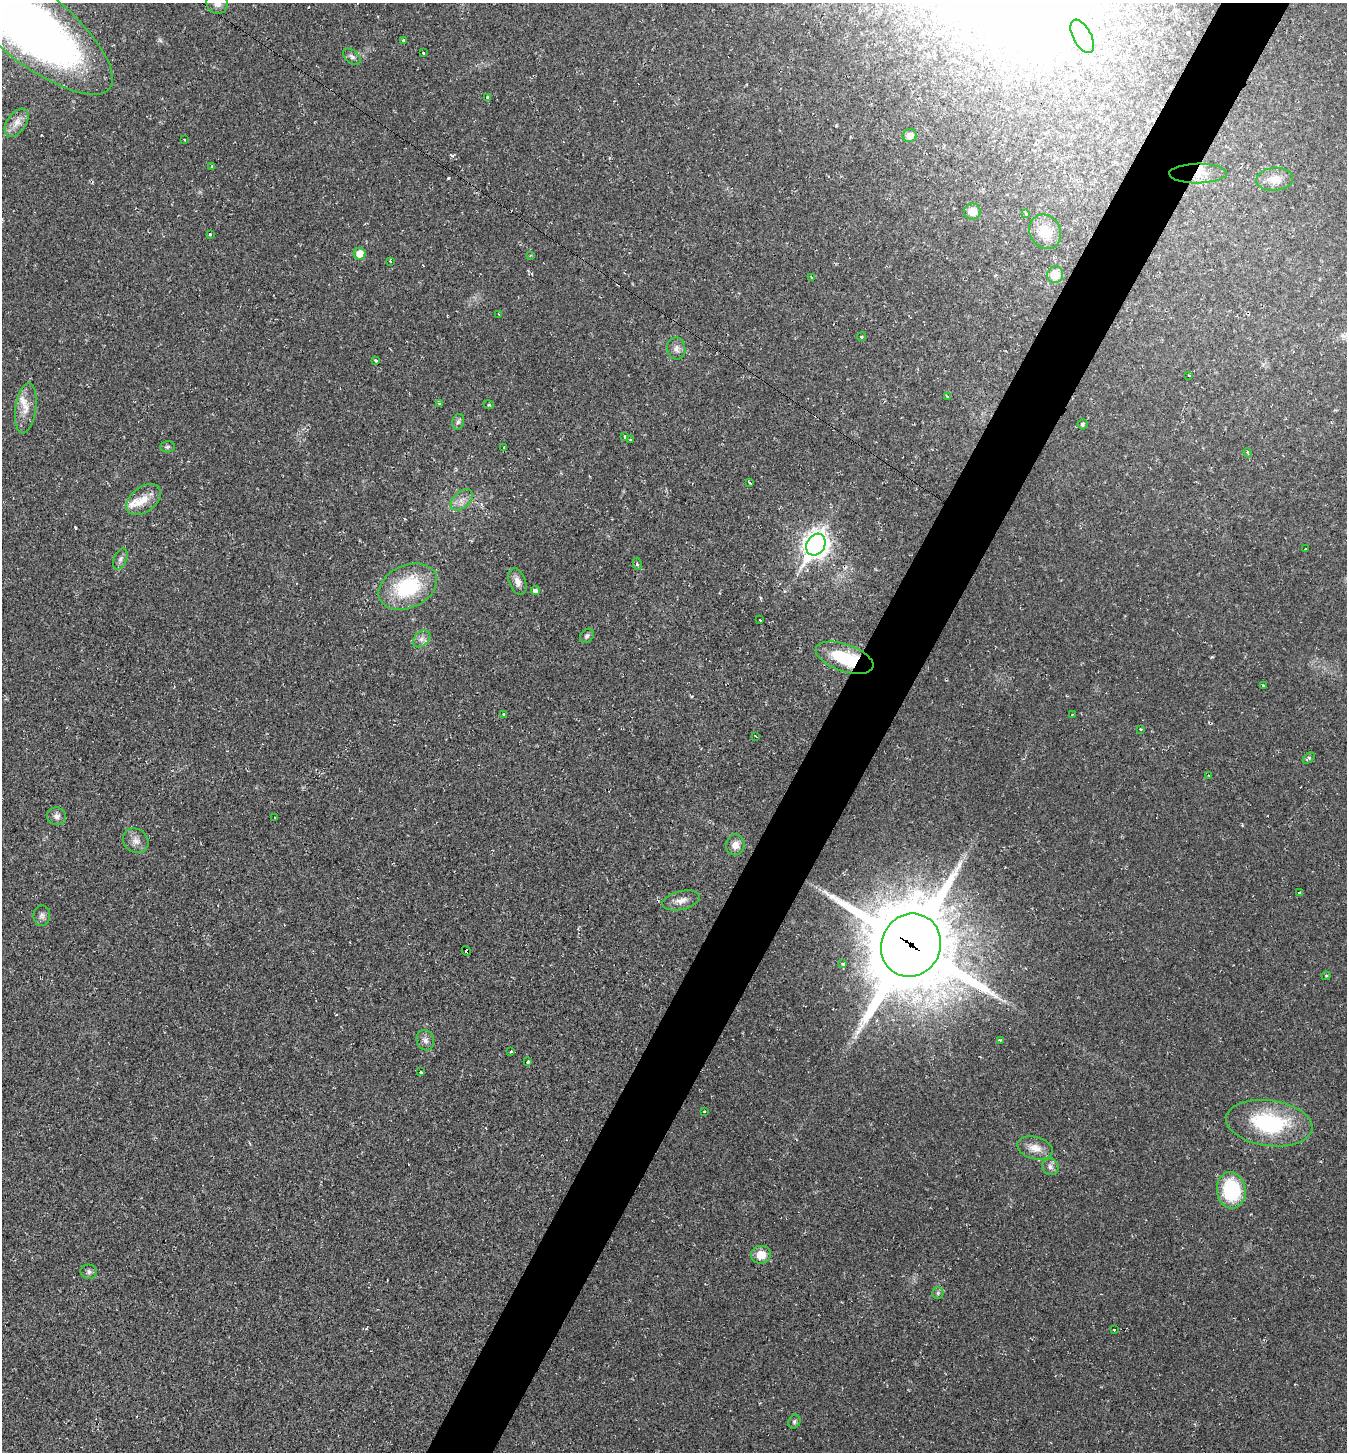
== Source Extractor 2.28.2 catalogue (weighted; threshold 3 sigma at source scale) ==
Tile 10 of 4 x 4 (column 2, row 3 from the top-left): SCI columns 1630-2974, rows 1451-2900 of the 5808 x 5800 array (HDU 1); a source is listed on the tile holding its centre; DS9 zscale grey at full resolution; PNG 1349 x 1454 px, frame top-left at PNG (2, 3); each listed source drawn as its Kron ellipse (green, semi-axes under 4 px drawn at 4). Shown black and unused: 5% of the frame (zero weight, under 2 of 3 exposures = <1% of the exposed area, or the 3 px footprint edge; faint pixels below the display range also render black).
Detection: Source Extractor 2.28.2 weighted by HDU 2 'WHT'; one run over the whole footprint, this tile lists its part. Background 0.0201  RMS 0.0059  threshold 0.0266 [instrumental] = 3 sigma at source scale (4.5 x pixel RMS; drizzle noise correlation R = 1.50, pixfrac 1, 0.05/0.05 arcsec/px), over >= 5 px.
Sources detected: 93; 5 cosmic-ray / hot-pixel residue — neither listed nor drawn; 3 inside a brighter listed object's ellipse — not listed separately; the other 85 listed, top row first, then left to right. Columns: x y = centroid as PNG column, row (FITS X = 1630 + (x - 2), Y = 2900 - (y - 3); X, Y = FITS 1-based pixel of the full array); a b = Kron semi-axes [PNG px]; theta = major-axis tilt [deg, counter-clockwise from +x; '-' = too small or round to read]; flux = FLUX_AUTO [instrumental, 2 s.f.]
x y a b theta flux
217 3 11 10 - 4.9
29 24 104 36 -39 530
1082 36 18 9 -62 8.4
404 40 3 3 - 4.1
423 53 3 3 - 0.95
352 57 10 6 -38 1.9
488 97 3 3 - 16
16 123 16 9 55 5.4
910 136 7 6 - 4.3
184 139 3 3 - 1.4
212 166 4 2 - 0.48
1198 173 29 10 1 9.5
1275 179 18 11 5 6.9
972 211 8 8 - 7.4
1026 214 3 3 - 0.78
1045 232 18 15 -61 12
210 234 3 3 - 2
360 254 6 6 - 7.9
530 256 4 3 - 0.49
390 261 3 2 - 0.49
1055 275 8 8 - 10
812 277 3 3 - 1.3
499 314 2 2 - 0.55
861 337 4 2 - 0.59
676 349 11 9 -80 3.1
375 361 3 3 - 2.6
1189 375 3 2 - 1.1
947 396 4 3 - 1.6
439 404 3 3 - 0.95
489 405 5 3 - 0.6
26 408 25 10 82 7.6
458 422 8 6 73 1.5
1082 424 5 5 - 1.1
625 436 3 3 - 4.6
630 440 3 3 - 1.2
167 447 7 5 1 1.2
504 448 3 3 - 9.9
1248 453 5 3 - 0.65
750 483 4 3 - 1.7
144 500 19 12 37 8.7
462 500 13 8 42 4.1
816 545 11 9 59 520
1305 549 3 3 - 1.2
120 559 11 6 66 2.2
637 564 6 4 -81 0.94
517 582 14 8 -69 4.2
408 587 31 21 25 44
535 590 4 4 - 8.9
760 620 3 3 - 1.5
587 636 8 6 49 1.4
422 639 10 7 41 3
844 658 30 13 -19 34
1263 686 4 3 - 0.65
503 714 3 2 - 0.55
1072 714 3 2 - 0.4
1140 729 3 2 - 0.71
756 736 3 2 - 0.59
1309 758 7 4 38 1.1
1209 775 3 2 - 0.52
57 816 9 8 - 2.8
275 817 2 2 - 0.4
136 841 13 11 -40 4.5
735 845 10 9 - 5
1299 893 3 3 - 1.1
681 900 19 9 14 5
42 916 10 8 89 2.4
911 945 32 29 64 8100
466 951 5 4 - 14
843 964 3 3 - 2.6
1326 976 4 4 - 0.59
425 1040 10 9 - 2.9
1000 1040 3 3 - 0.72
511 1051 3 3 - 2
527 1062 3 3 - 2.1
421 1072 3 3 - 3.1
704 1112 3 2 - 0.41
1269 1123 43 23 -8 54
1035 1148 18 11 -15 7
1050 1167 8 7 - 2.5
1231 1190 18 14 -83 40
761 1255 10 9 - 7.5
89 1272 8 7 - 1.8
938 1293 6 5 - 1.2
1114 1330 3 2 - 3
794 1422 7 5 62 1.3
Overlapping masked pixels (flux is a lower limit): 4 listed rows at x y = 1198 173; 844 658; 911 945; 466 951
Isophote crosses this tile's border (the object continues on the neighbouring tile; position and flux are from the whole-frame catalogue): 2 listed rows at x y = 217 3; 29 24
Unlisted compact peaks at least as high as the median listed source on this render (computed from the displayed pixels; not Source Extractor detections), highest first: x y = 448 178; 75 527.